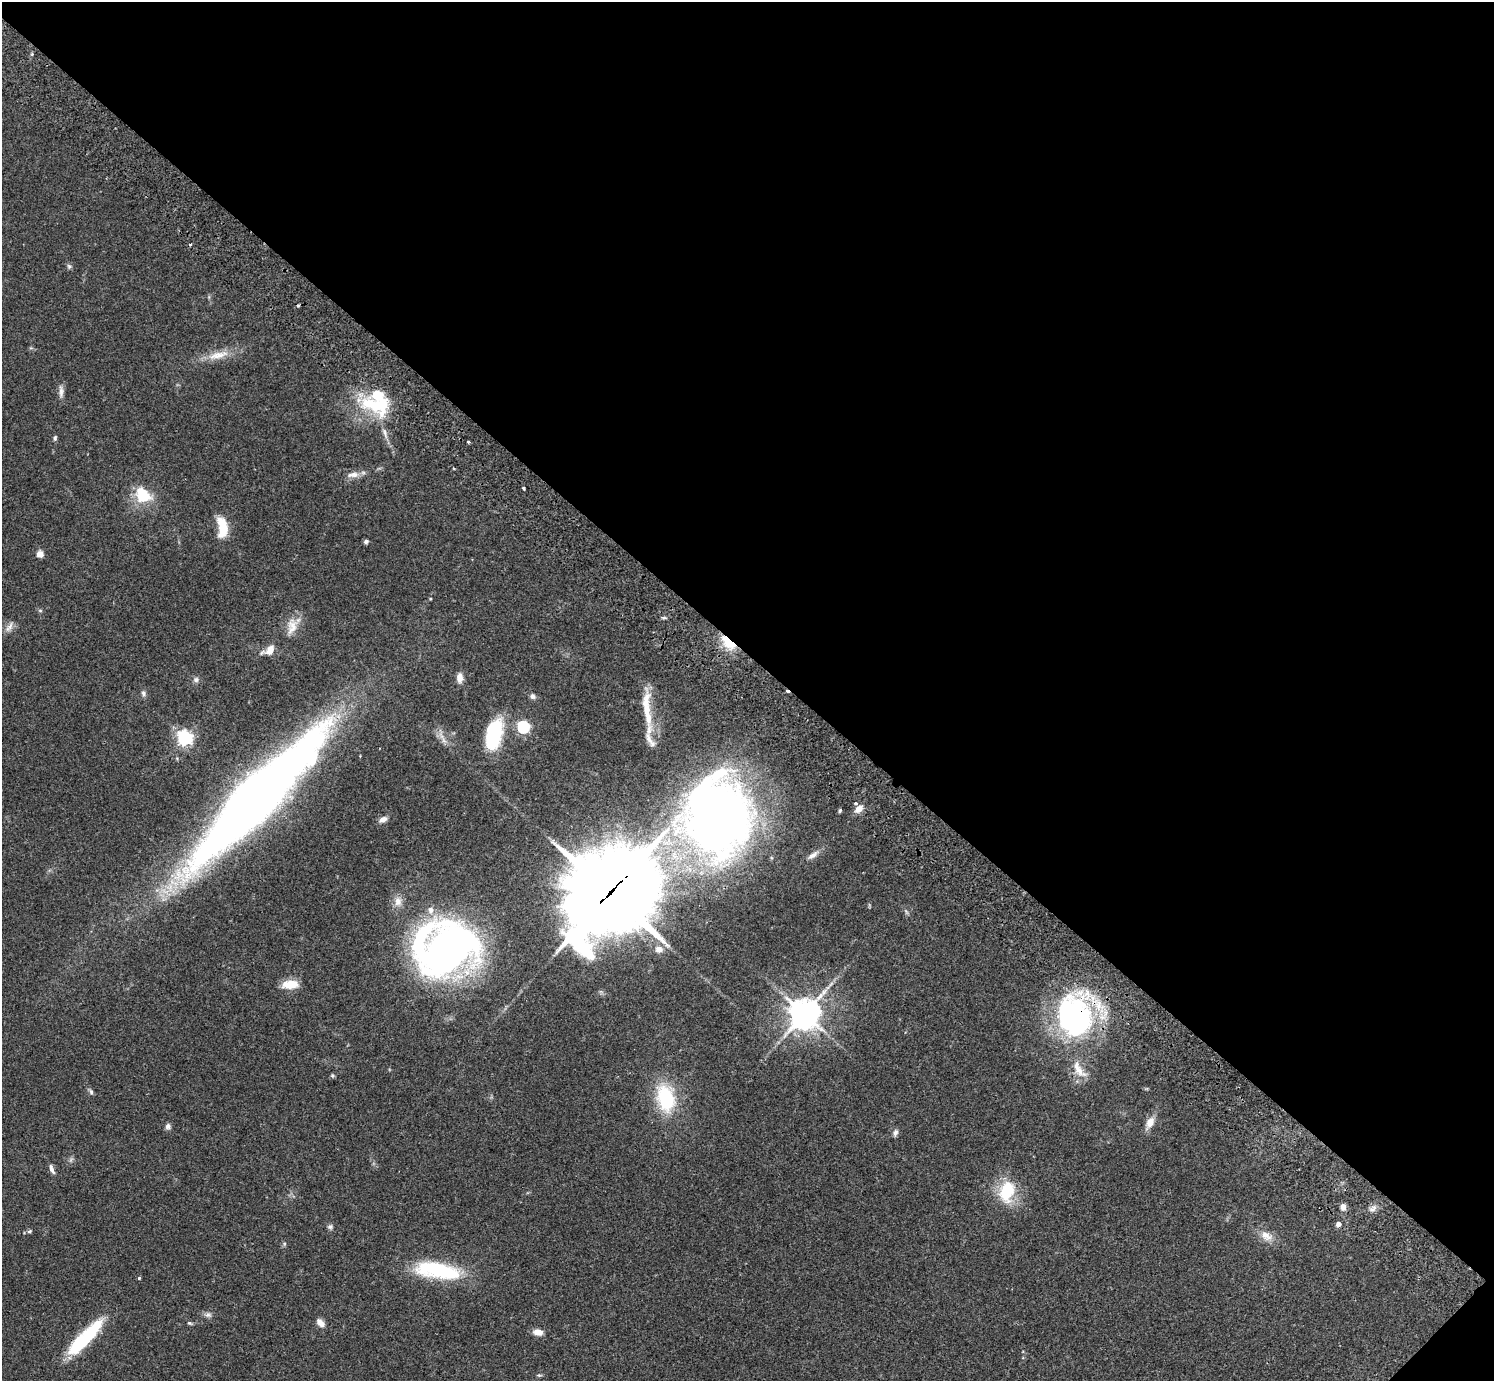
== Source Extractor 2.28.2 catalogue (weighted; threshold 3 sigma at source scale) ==
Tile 8 of 4 x 4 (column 4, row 2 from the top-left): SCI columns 4524-6015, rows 3105-4483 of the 6059 x 6069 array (HDU 1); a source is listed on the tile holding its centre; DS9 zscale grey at full resolution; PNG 1496 x 1383 px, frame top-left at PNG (2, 2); no overlay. Shown black and unused: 48% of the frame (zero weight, under 2 of 3 exposures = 3% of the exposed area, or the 3 px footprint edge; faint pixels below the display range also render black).
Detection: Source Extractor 2.28.2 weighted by HDU 2 'WHT'; one run over the whole footprint, this tile lists its part. Background 0.107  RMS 0.0065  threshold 0.029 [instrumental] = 3 sigma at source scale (4.5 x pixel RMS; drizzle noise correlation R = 1.50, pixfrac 1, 0.05/0.05 arcsec/px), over >= 5 px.
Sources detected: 77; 3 inside a brighter object's white glare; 1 cosmic-ray / hot-pixel residue — not listed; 5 inside a brighter listed object's ellipse — not listed separately; the other 68 listed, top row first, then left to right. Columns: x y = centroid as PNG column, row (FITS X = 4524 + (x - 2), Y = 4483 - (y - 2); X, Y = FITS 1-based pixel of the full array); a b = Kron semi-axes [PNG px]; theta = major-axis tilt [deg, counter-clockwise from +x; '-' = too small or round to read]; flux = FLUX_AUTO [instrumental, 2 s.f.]
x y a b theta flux
69 266 7 6 - 1.3
298 305 3 3 - 1.3
218 355 35 10 14 12
61 391 18 6 -88 3.3
377 405 43 24 -10 43
385 433 18 5 -70 4
55 438 7 4 76 1.2
468 442 3 3 - 0.81
353 475 19 7 5 4.8
524 488 3 3 - 1.2
143 496 16 13 -39 24
222 527 22 10 -83 18
366 541 5 5 - 1.6
40 554 9 8 - 3.4
40 611 6 4 -1 0.89
664 618 6 4 -18 0.96
292 626 25 13 76 9.2
9 627 17 6 57 3.4
728 643 19 9 -41 17
270 650 11 7 29 8.3
460 678 11 7 -90 4.7
196 680 8 7 - 2
143 693 8 6 -61 1.8
533 696 7 6 - 2
646 709 56 10 90 17
523 727 6 5 - 96
494 734 31 15 77 44
441 736 12 5 -63 3.3
184 738 6 6 - 190
257 797 130 26 46 990
859 809 10 7 40 5.1
840 811 5 4 - 0.94
718 816 78 66 -88 520
383 819 9 6 25 3.5
813 855 18 7 37 3.9
610 893 40 28 46 7700
398 901 14 11 -87 5.7
430 910 11 8 -88 4.4
906 912 9 3 -45 1
448 949 56 42 39 330
659 949 10 8 5 4.1
290 984 18 9 4 11
804 1014 11 10 - 910
1075 1016 37 28 85 180
1079 1070 29 11 -56 10
332 1076 6 5 - 0.92
91 1092 8 5 -73 1.4
666 1098 31 20 -79 42
1150 1123 16 9 62 6.5
168 1126 8 7 - 2
895 1133 10 6 75 1.9
52 1169 13 5 -69 2.6
1007 1191 21 14 74 31
1343 1207 7 6 - 3.1
1373 1209 10 6 45 2.6
1338 1224 4 4 - 4.2
330 1227 7 6 - 1.6
29 1231 7 4 27 1.1
1266 1236 18 11 -29 7.2
284 1244 6 3 72 0.85
434 1269 44 20 -1 47
139 1278 3 3 - 6.1
208 1315 10 8 -14 2.3
189 1323 6 5 - 1.1
320 1323 10 6 -47 4.2
538 1332 11 7 -13 4.8
85 1337 50 12 46 45
539 1375 6 4 16 0.88
Overlapping masked pixels (flux is a lower limit): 3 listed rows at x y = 728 643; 610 893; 1075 1016